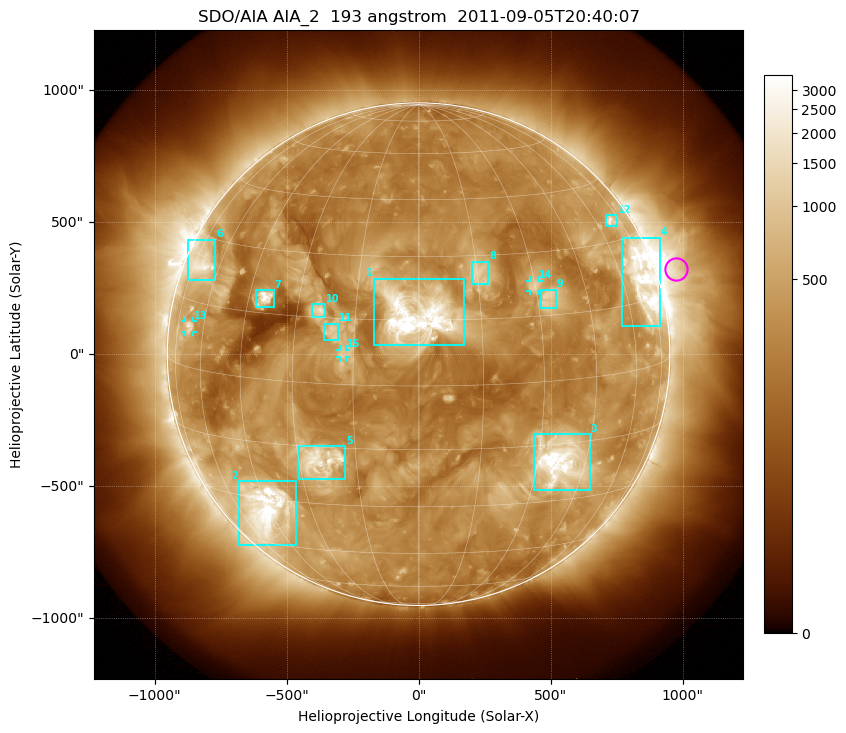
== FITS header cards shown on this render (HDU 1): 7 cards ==
TELESCOP= 'SDO/AIA'
INSTRUME= 'AIA_2'
WAVELNTH=                  193
WAVEUNIT= 'angstrom'
DATE-OBS= '2011-09-05T20:40:07.84'
CTYPE1  = 'HPLN-TAN'
CTYPE2  = 'HPLT-TAN'

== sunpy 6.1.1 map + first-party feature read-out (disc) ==
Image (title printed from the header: SDO/AIA AIA_2  193 angstrom  2011-09-05T20:40:07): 1024 x 1024 px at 2.4 arcsec/px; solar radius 952 arcsec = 397 px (full disc in frame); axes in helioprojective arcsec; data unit not stated in the header (colour bar unlabelled)
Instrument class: DISC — disc imager (sunpy class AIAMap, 193 A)
Bright regions (active regions / flare kernels): reference = the median radial profile (limb darkening/brightening removed); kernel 9 px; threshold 5 sigma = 620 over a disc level ~290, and >= 1.15x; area >= 12 px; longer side >= 10 px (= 24 arcsec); searched inside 0.97 R_sun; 15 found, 15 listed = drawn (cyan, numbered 1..; 3 of them under ~33 arcsec drawn as corner ticks so the feature stays visible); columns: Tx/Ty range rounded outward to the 5 arcsec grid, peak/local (2 s.f.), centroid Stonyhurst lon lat
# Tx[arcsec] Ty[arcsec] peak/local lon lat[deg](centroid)
1 -170..175 35..285 18 +0 +16
2 -685..-460 -725..-480 16 -47 -33
3 440..650 -515..-300 17 +37 -19
4 770..915 105..445 12 +70 +19
5 -455..-275 -475..-345 7.7 -24 -18
6 -875..-770 280..435 7.2 -70 +24
7 -615..-550 180..245 11 -40 +19
8 200..265 265..350 4.7 +15 +26
9 460..520 175..245 4.3 +33 +19
10 -405..-355 140..190 5.4 -24 +17
11 -360..-305 50..115 4.1 -20 +12
12 710..750 485..525 5.4 +69 +35
13 -885..-855 85..125 5.2 -67 +9
14 420..455 240..280 4 +30 +22
15 -300..-275 -15..20 3.5 -17 +7
Off-limb structures (1.02-1.3 R_sun): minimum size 162 px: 8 found; the strongest spans PA ~260..310 deg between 1.02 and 1.3 R_sun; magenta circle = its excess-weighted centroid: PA ~290 deg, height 1.08 R_sun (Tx ~975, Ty ~325 arcsec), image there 3.2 x the reference